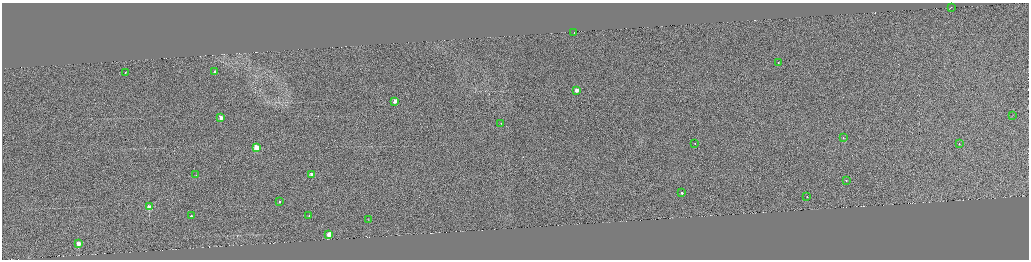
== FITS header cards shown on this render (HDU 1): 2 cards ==
NAXIS1  =                 4105
NAXIS2  =                 1031

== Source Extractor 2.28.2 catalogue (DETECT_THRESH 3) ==
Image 4105 x 1031 px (HDU 1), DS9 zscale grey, zoomed out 1/4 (1 PNG px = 4 x 4 image px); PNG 1031 x 262 px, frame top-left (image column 1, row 1029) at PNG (2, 3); each listed source drawn as its Kron ellipse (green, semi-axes under 4 px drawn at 4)
Background 0.0719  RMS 0.13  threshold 0.381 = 3 sigma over >= 5 px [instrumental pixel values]
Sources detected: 59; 33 cannot appear on this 1/4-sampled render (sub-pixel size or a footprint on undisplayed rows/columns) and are neither listed nor drawn; the other 26 listed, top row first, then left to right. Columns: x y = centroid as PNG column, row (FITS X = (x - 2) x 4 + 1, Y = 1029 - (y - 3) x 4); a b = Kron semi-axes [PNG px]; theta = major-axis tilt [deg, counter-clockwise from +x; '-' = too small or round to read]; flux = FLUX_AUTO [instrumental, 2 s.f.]
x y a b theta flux
951 7 2 1 - 8.7
574 33 2 1 - 74
778 63 2 1 - 60
215 71 2 1 - 220
125 73 2 1 - 130
577 90 2 2 - 1900
395 101 2 2 - 1600
1013 116 2 1 - 16
221 118 2 2 - 1800
501 124 2 2 - 77
843 138 2 2 - 120
695 144 2 2 - 100
959 144 2 1 - 89
257 147 2 2 - 3900
196 175 2 1 - 37
311 175 2 2 - 1600
846 180 2 1 - 65
682 193 2 2 - 220
807 197 2 1 - 130
279 202 2 1 - 110
149 207 2 2 - 2100
191 216 2 1 - 150
309 216 2 1 - 100
369 220 3 2 - 38
329 234 2 2 - 3000
79 244 2 2 - 1900
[33 sub-pixel or undisplayed-footprint detections neither listed nor drawn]